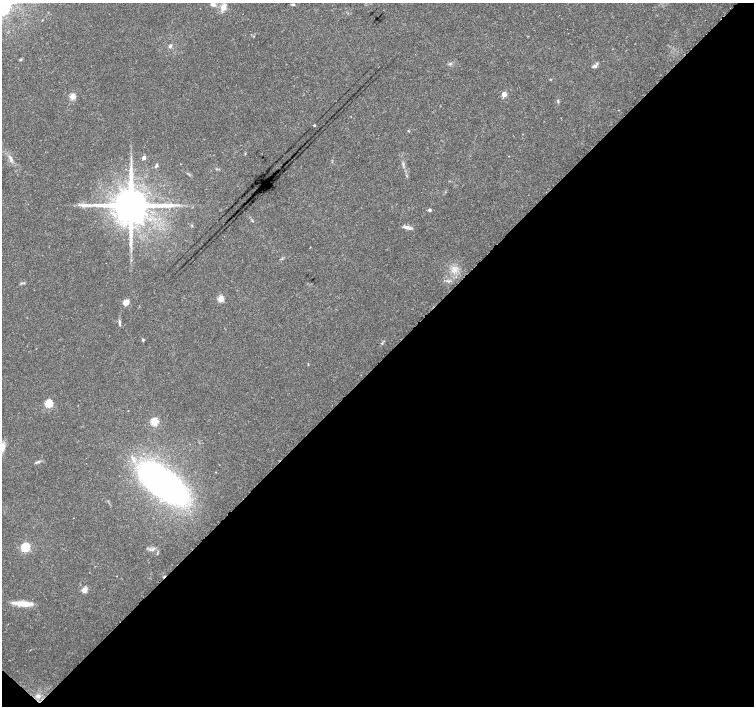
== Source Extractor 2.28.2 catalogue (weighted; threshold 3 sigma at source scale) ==
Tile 15 of 4 x 4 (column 3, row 4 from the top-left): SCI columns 3015-4517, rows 166-1573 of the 6030 x 6030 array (HDU 1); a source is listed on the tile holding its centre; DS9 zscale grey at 2 x 2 block average (1 PNG px = mean of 2 x 2 image px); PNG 756 x 708 px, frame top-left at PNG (2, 3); no overlay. Shown black and unused: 49% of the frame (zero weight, under 3 of 4 exposures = <1% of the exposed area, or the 3 px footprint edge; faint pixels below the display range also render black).
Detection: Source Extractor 2.28.2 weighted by HDU 2 'WHT'; one run over the whole footprint, this tile lists its part. Background 0.0237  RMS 0.0019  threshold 0.00866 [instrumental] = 3 sigma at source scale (4.5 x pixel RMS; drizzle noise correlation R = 1.50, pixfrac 1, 0.0396/0.0396 arcsec/px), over >= 5 px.
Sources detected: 35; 1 long thin detection or spike segment (spike, bleed or trail) — not listed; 1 inside a brighter listed object's ellipse — not listed separately; the other 33 listed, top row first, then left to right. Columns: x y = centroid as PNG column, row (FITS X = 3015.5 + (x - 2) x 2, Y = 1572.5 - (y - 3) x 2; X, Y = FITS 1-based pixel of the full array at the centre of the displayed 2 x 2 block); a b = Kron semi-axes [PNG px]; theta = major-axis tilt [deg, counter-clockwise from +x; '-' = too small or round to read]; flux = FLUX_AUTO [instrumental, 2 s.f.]
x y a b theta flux
213 4 5 4 - 1.6
293 4 6 2 -6 0.62
223 7 7 5 66 3.8
254 36 2 2 - 0.2
170 46 5 4 - 0.93
20 59 3 3 - 0.43
594 66 5 4 - 1.3
504 94 3 3 - 5.5
72 96 3 3 - 13
558 101 6 2 -86 0.51
314 125 2 2 - 0.51
408 131 3 2 - 0.27
144 158 3 2 - 2.3
156 165 5 3 - 0.77
131 205 9 8 - 2100
430 210 3 3 - 1
253 221 4 2 - 0.36
407 227 11 4 -14 2.1
454 269 6 4 -63 2
221 299 3 3 - 12
126 302 6 5 - 3.4
119 322 9 3 -86 0.99
143 340 4 3 - 0.53
382 343 3 2 - 0.27
48 403 3 3 - 22
154 422 3 3 - 21
37 462 8 2 17 0.85
163 483 41 18 -39 220
25 547 4 3 - 38
152 549 7 4 40 1.1
84 590 3 3 - 10
23 604 19 6 -5 7.2
38 696 7 5 -10 1.8
Diffuse or blended objects may show on this block-average render without a row.